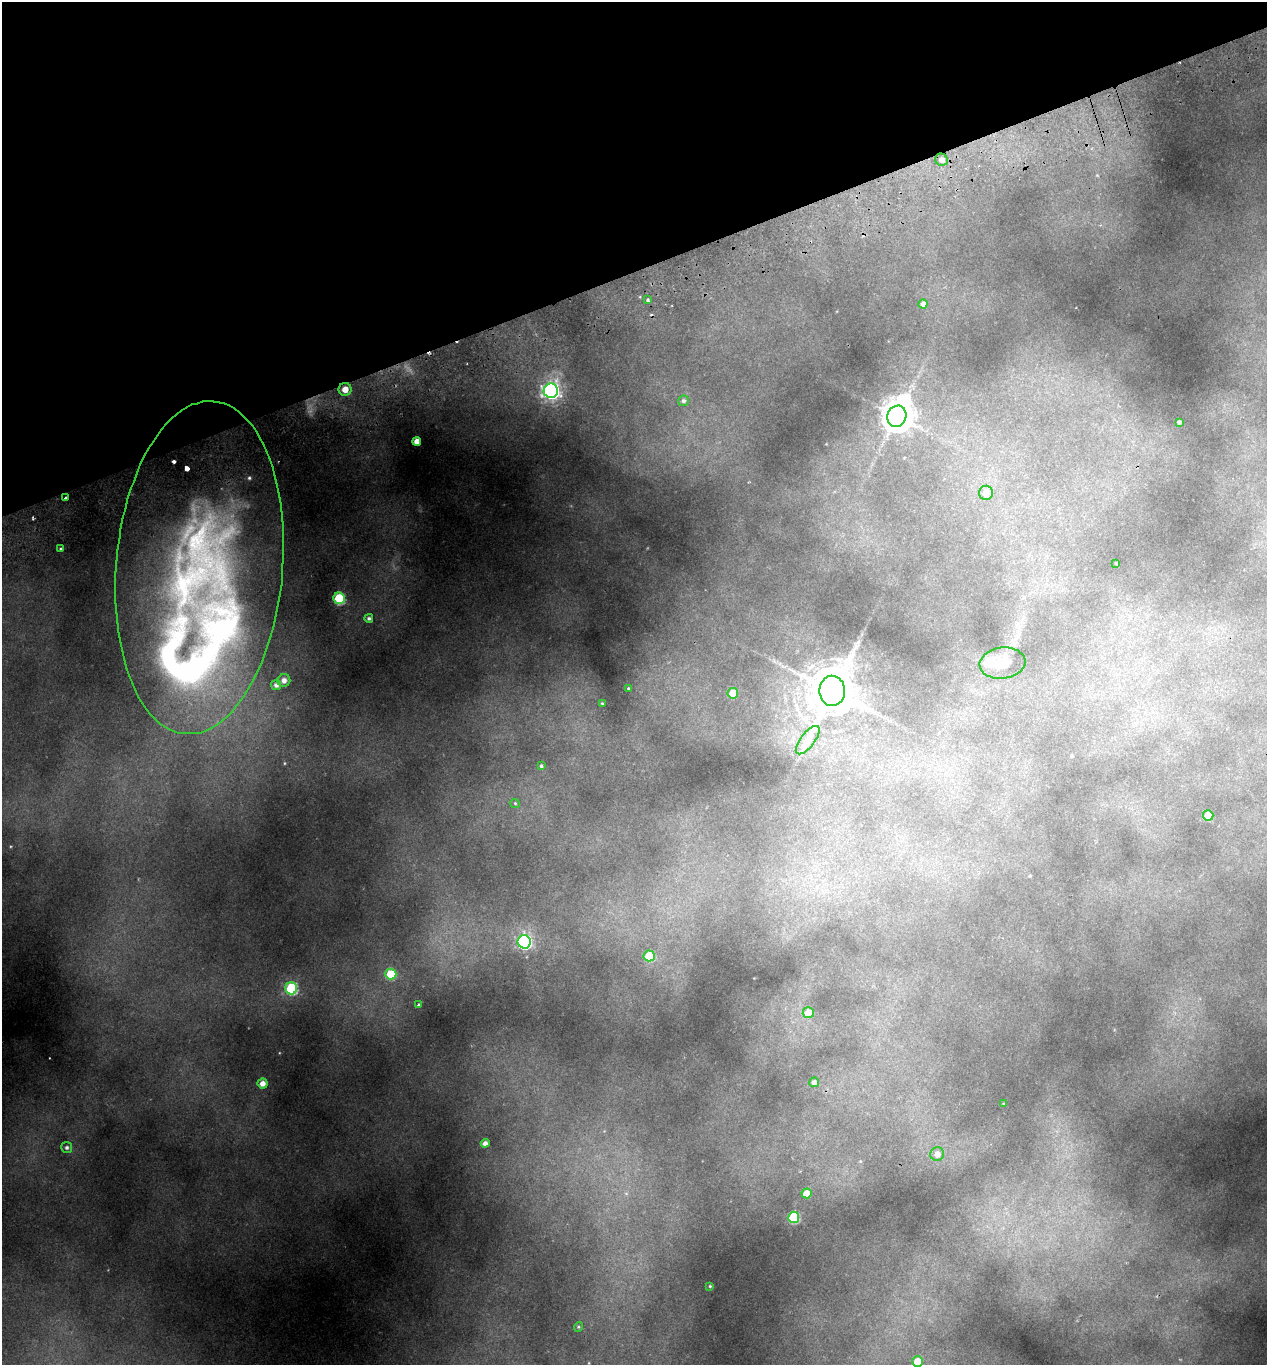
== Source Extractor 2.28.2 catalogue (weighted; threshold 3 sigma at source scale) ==
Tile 3 of 4 x 4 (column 3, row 1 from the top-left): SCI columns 2657-3921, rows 4149-5511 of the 5365 x 5569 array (HDU 1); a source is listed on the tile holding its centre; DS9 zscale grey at full resolution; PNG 1269 x 1367 px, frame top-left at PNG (2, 2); each listed source drawn as its Kron ellipse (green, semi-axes under 4 px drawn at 4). Shown black and unused: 20% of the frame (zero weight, under 2 of 3 exposures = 4% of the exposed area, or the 3 px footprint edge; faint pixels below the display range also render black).
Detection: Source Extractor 2.28.2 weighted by HDU 2 'WHT'; one run over the whole footprint, this tile lists its part. Background 0.191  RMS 0.0093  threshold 0.0417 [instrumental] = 3 sigma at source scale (4.5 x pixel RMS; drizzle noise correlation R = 1.50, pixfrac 1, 0.0396/0.0396 arcsec/px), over >= 5 px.
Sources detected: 50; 1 cosmic-ray / hot-pixel residue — neither listed nor drawn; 5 inside a brighter listed object's ellipse — not listed separately; the other 44 listed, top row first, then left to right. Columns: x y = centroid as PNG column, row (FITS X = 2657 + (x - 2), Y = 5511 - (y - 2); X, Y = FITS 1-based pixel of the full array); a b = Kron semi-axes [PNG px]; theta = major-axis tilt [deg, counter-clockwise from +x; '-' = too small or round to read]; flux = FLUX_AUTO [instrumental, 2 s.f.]
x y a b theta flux
941 160 6 6 - 3.8
648 300 3 3 - 1.4
923 304 4 4 - 3
345 389 6 6 - 10
551 391 7 7 - 320
683 401 5 5 - 1.8
897 416 11 9 70 1300
1179 422 3 3 - 1.9
417 441 4 4 - 7.5
986 493 7 7 - 7.3
66 497 3 3 - 1.4
61 549 3 3 - 1.1
1116 563 3 2 - 0.59
199 568 167 83 85 640
339 598 6 5 - 61
369 618 4 4 - 1.7
1002 663 23 15 6 14
284 680 6 6 - 3.4
276 685 5 5 - 2.7
629 689 3 3 - 0.86
832 691 15 13 -88 3500
733 693 5 5 - 21
602 703 3 2 - 0.73
808 740 17 7 52 7.8
541 766 3 3 - 1.3
515 803 5 4 - 1
1208 815 5 5 - 21
524 942 7 6 - 150
649 956 5 5 - 31
391 974 5 5 - 35
291 988 6 6 - 83
419 1005 4 3 - 1.4
808 1013 5 5 - 11
814 1082 5 5 - 3.1
262 1083 5 5 - 5.8
1004 1104 3 2 - 0.72
485 1143 4 4 - 3.9
67 1147 5 5 - 1.9
937 1154 7 6 - 4.7
807 1193 5 5 - 11
794 1217 5 5 - 61
710 1286 3 3 - 0.69
578 1327 5 3 - 0.84
917 1361 5 5 - 15
Overlapping masked pixels (flux is a lower limit): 1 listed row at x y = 345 389
Isophote crosses this tile's border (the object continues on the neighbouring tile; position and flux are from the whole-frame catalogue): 1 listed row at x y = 917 1361